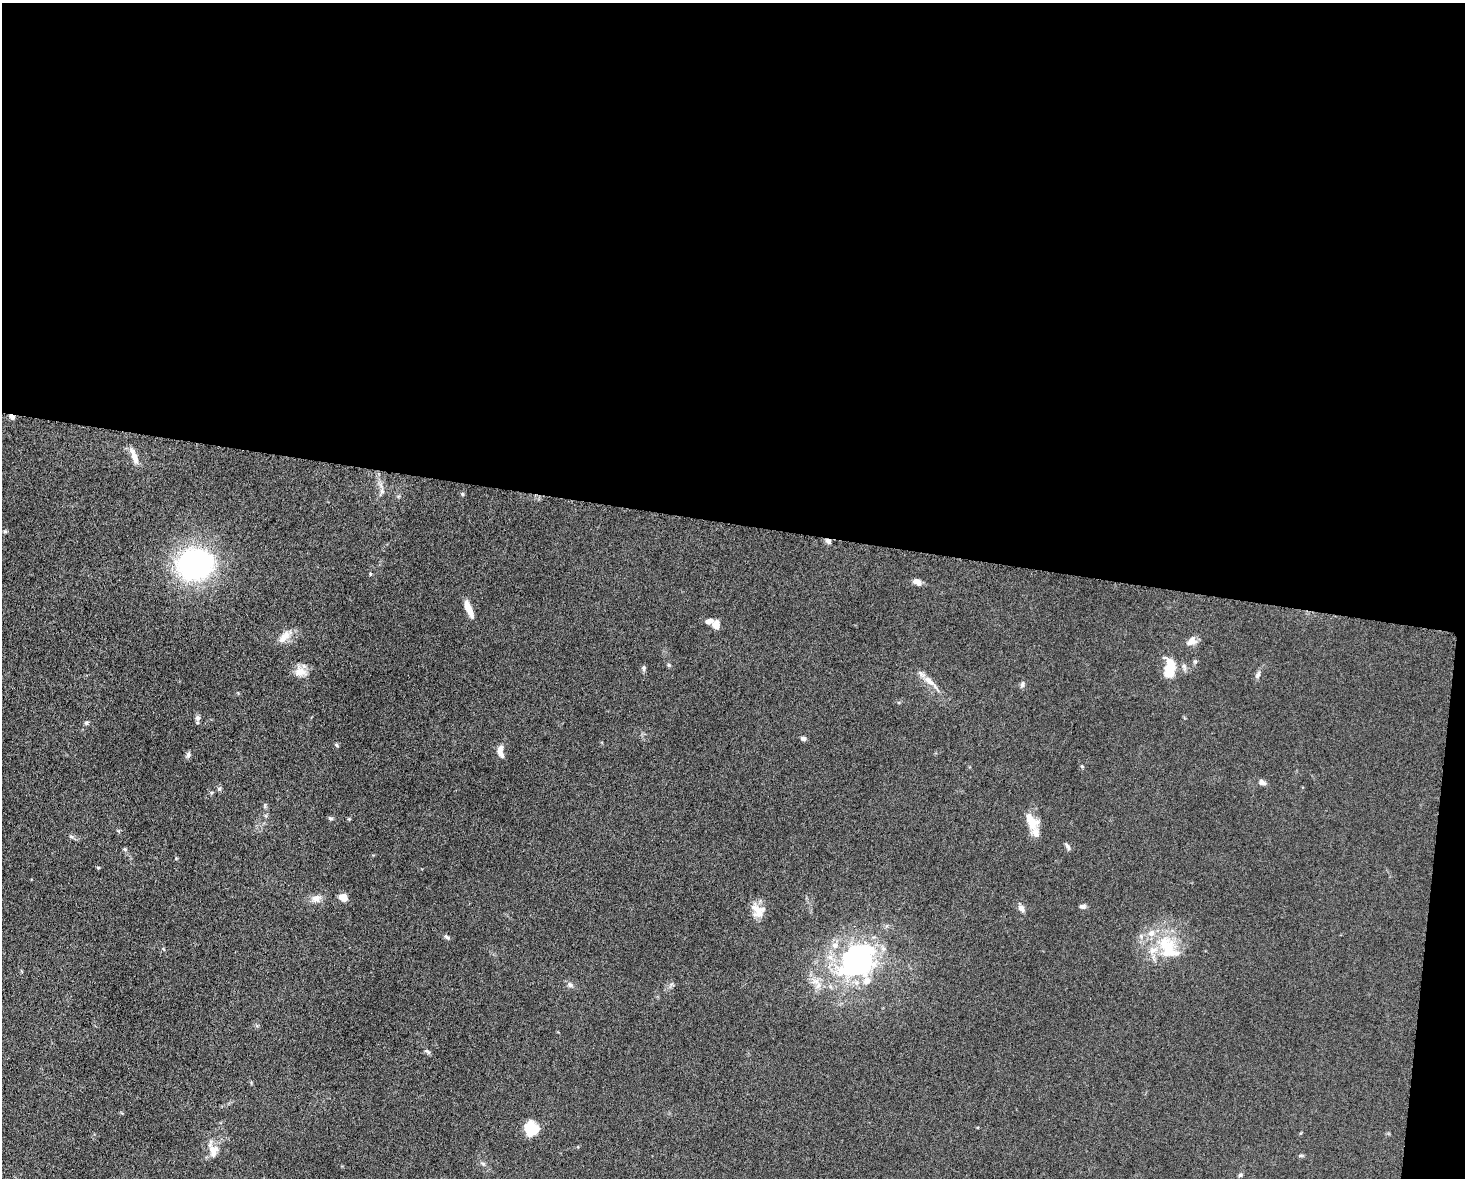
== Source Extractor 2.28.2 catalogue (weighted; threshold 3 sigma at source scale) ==
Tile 3 of 3 x 4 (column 3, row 1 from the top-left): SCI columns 3157-4619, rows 3536-4711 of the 4746 x 4719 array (HDU 1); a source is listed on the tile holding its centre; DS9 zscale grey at full resolution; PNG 1467 x 1180 px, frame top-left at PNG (2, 3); no overlay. Shown black and unused: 45% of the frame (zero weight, under 5 of 10 exposures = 2% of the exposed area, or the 3 px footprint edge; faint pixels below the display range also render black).
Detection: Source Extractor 2.28.2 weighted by HDU 2 'WHT'; one run over the whole footprint, this tile lists its part. Background 0.0231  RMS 0.0021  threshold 0.00861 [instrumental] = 3 sigma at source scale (4.09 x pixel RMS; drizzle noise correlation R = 1.36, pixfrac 0.8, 0.05/0.05 arcsec/px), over >= 5 px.
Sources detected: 62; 1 inside a brighter object's white glare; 1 cosmic-ray / hot-pixel residue — not listed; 10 inside a brighter listed object's ellipse — not listed separately; the other 50 listed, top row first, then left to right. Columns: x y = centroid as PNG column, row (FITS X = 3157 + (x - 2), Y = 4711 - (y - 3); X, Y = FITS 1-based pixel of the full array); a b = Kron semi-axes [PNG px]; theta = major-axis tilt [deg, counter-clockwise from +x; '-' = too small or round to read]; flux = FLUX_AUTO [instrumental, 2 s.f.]
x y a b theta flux
134 456 24 7 -69 1.9
382 492 14 6 67 0.9
462 494 6 5 - 0.31
5 531 5 4 - 0.28
828 541 7 6 - 0.61
195 564 35 30 6 41
370 574 4 4 - 0.21
917 582 10 6 -30 1.1
469 609 19 6 -68 2.6
709 621 9 6 12 1.2
716 625 8 7 - 1.9
285 636 24 10 41 2.3
1192 641 14 10 39 1.4
669 665 5 5 - 0.28
644 668 8 5 90 0.48
1169 669 23 12 89 5.2
300 672 17 12 0 2.2
1258 675 11 6 66 0.71
930 682 31 7 -44 2.3
1022 685 9 6 79 0.57
198 718 8 7 - 0.62
86 723 7 5 56 0.38
803 738 6 5 - 0.64
336 745 6 4 -60 0.27
500 751 16 7 -86 1.6
188 755 8 6 75 0.55
1082 766 5 4 - 0.26
1262 782 9 6 -15 0.83
219 789 6 6 - 0.46
330 818 6 5 - 0.38
1032 824 19 12 -89 2.7
71 836 6 4 -2 0.34
1068 847 11 5 -56 0.51
125 849 6 4 -22 0.3
98 867 5 3 - 0.21
343 898 7 6 - 2.8
316 899 15 10 12 1.5
1083 906 8 6 12 0.56
1021 908 10 7 -54 0.86
757 909 19 9 -35 2.2
447 937 8 5 -38 0.47
1167 947 36 25 -77 10
857 962 59 38 42 41
570 985 9 7 -28 0.65
427 1051 11 4 -35 0.44
532 1129 15 12 -57 5.8
213 1149 22 13 -75 2.9
1301 1156 8 4 8 0.29
483 1164 8 5 -30 0.49
1240 1175 5 5 - 0.38
Overlapping masked pixels (flux is a lower limit): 1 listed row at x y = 828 541